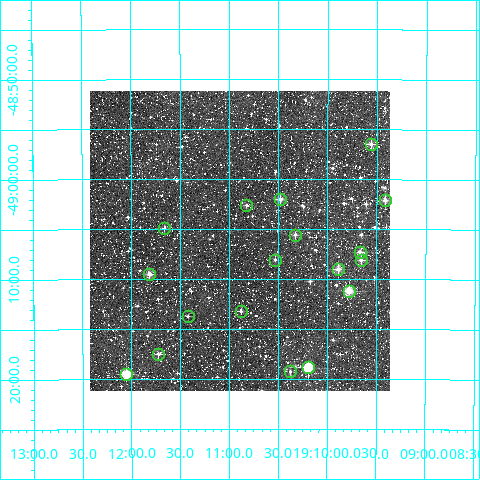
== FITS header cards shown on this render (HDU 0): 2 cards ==
NAXIS1  =                  300
NAXIS2  =                  300

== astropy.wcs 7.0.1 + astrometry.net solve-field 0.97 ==
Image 300 x 300 px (HDU 0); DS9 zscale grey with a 90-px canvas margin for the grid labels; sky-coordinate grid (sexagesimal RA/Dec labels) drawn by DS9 from the SOLVED WCS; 18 Tycho-2 reference stars matched to detected sources circled (green)
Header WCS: RA---TAN/DEC--TAN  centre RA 19:10:54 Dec -49:06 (287.72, -49.10 deg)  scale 6 arcsec/px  FOV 30.0' x 30.0'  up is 0 deg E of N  parity normal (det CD < 0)
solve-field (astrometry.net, Tycho-2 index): VERIFIED the header's WCS against the Tycho-2 star catalogue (verified at 2 index scales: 11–18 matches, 0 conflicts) and refined it, rather than solving blind
Solved WCS: RA---TAN-SIP/DEC--TAN-SIP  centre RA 19:10:54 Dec -49:06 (287.72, -49.10 deg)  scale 6 arcsec/px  FOV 30.0' x 30.0'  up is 0 deg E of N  parity normal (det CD < 0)
The solver's refit moves the header's centre by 1.1 arcsec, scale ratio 1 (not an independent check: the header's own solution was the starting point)
Tycho-2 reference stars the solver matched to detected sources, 18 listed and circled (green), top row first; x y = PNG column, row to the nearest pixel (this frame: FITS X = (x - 90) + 1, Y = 300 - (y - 91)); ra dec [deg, ICRS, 3 dp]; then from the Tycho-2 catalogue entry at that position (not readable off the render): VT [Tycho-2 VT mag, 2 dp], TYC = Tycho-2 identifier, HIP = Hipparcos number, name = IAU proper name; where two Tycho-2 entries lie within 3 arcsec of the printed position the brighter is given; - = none
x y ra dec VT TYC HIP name
371 144 287.390 -48.941 10.22 8383-1636-1 - -
280 199 287.620 -49.034 10.34 8383-2040-1 - -
385 200 287.353 -49.035 10.44 8383-1360-1 - -
246 205 287.706 -49.044 11.56 8383-938-1 - -
164 228 287.915 -49.082 11.31 8383-1668-1 - -
295 235 287.582 -49.093 11.20 8383-1054-1 - -
360 252 287.418 -49.121 10.49 8383-1432-1 - -
275 260 287.633 -49.134 11.63 8383-2018-1 - -
361 260 287.414 -49.134 11.23 8383-964-1 - -
338 269 287.473 -49.150 10.21 8383-1180-1 - -
149 274 287.953 -49.158 10.40 8383-858-1 - -
349 291 287.445 -49.186 9.21 8383-1032-1 - -
241 311 287.720 -49.221 11.44 8383-1968-1 - -
188 316 287.856 -49.229 11.71 8383-1500-1 - -
158 354 287.931 -49.292 11.77 8383-1484-1 - -
308 367 287.548 -49.314 8.64 8383-1292-1 94172 -
290 371 287.594 -49.321 11.16 8383-1344-1 - -
126 374 288.014 -49.325 8.91 8383-1710-1 - -